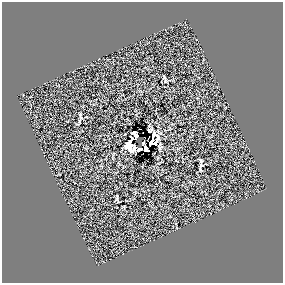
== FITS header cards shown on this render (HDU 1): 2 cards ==
NAXIS1  =                  281 /
NAXIS2  =                  281 /

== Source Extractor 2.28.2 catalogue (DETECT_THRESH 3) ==
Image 281 x 281 px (HDU 1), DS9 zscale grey, 1 PNG px = 1 image px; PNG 285 x 285 px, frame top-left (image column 1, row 281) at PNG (2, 2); no overlay
Background 0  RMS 24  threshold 72.9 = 3 sigma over >= 5 px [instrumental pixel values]
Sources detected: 15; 1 with non-positive FLUX_AUTO (blend fragments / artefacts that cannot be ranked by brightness) is not listed; the other 14 listed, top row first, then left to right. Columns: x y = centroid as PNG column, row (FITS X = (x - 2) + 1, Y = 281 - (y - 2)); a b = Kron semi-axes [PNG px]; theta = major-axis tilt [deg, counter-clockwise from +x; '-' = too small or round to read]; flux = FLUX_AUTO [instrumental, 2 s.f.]
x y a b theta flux
80 114 3 3 - 1400
150 130 5 3 - 700
135 135 7 4 -48 7800
153 135 5 4 - 2700
157 138 10 3 72 5000
130 141 5 3 - 2900
143 143 5 3 - 4400
129 146 10 7 71 10000
134 149 8 4 61 5400
139 149 6 3 26 2600
146 150 6 4 -60 760
201 160 8 4 -86 3000
200 169 5 2 - 1900
117 198 10 3 -79 2000
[1 non-positive-flux detection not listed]